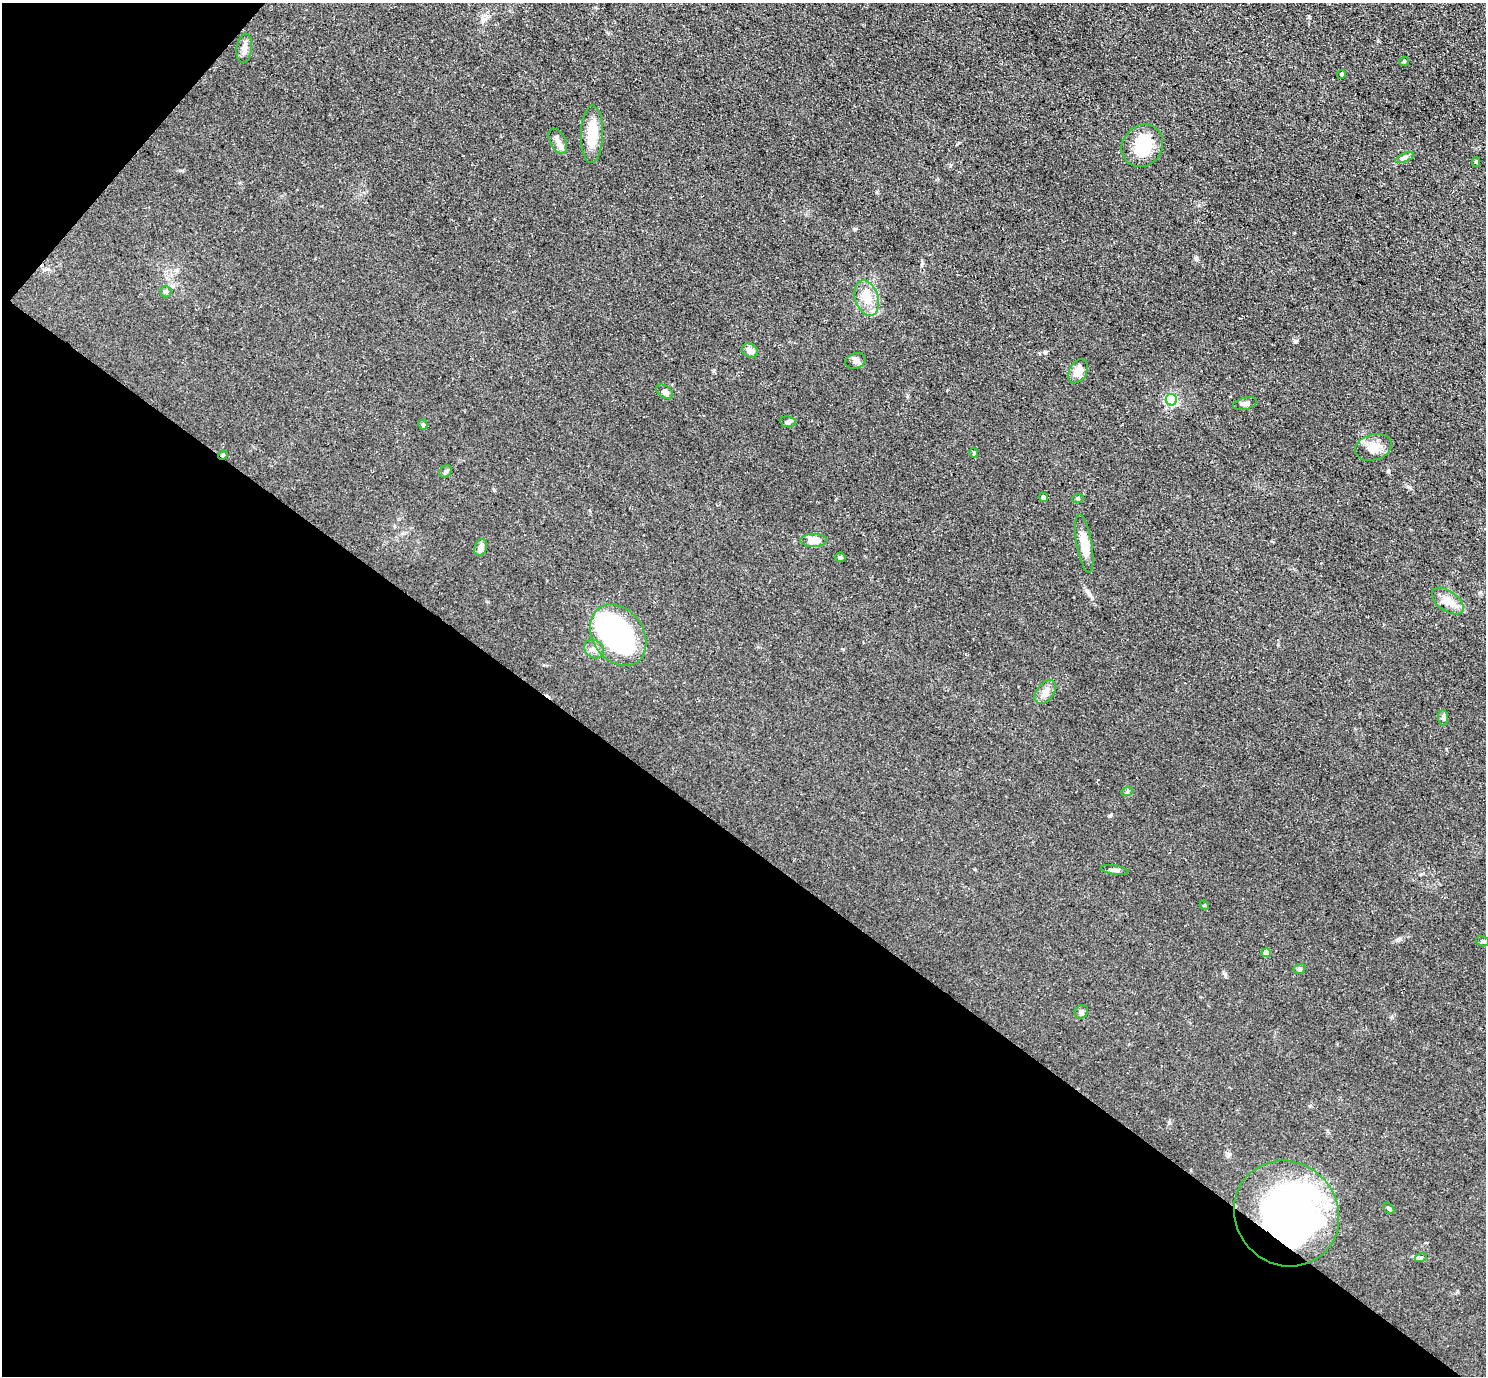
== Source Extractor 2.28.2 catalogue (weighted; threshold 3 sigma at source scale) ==
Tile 9 of 4 x 4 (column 1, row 3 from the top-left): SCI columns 2-1485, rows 1528-2901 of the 5939 x 5943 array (HDU 1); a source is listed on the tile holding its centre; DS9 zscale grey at full resolution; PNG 1488 x 1378 px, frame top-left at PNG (2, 3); each listed source drawn as its Kron ellipse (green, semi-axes under 4 px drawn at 4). Shown black and unused: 41% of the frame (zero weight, under 3 of 5 exposures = <1% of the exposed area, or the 3 px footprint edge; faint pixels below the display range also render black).
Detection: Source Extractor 2.28.2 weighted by HDU 2 'WHT'; one run over the whole footprint, this tile lists its part. Background 0.0727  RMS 0.0089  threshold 0.0403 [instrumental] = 3 sigma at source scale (4.5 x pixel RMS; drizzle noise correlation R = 1.50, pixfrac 1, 0.05/0.05 arcsec/px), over >= 5 px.
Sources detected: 46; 3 inside a brighter object's white glare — neither listed nor drawn; the other 43 listed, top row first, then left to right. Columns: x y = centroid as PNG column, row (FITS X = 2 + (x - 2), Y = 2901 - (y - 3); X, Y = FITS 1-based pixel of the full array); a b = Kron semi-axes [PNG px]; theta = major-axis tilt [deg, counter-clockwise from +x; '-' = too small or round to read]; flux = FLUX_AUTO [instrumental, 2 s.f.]
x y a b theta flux
244 48 15 7 83 5.3
1404 61 5 4 - 1.1
1342 74 5 4 - 1.4
592 134 29 11 89 21
558 141 13 7 -63 5.3
1142 146 22 20 50 30
1405 158 10 3 21 2.1
1476 162 5 4 - 1.3
166 292 6 5 - 2
867 298 18 11 -73 13
750 351 8 6 -34 5.8
855 361 10 7 20 3.4
1078 371 13 8 60 8
665 392 9 6 -34 3.4
1171 400 6 5 - 110
1245 404 12 6 15 3
788 422 8 5 -8 2
423 425 5 4 - 1.6
1373 447 19 13 16 11
974 453 5 3 - 0.84
223 455 5 3 - 0.83
446 472 7 5 45 1.8
1043 497 5 4 - 1.5
1078 498 5 3 - 0.97
814 540 13 6 1 13
1084 543 29 7 -80 15
481 547 9 6 72 5.3
840 557 5 5 - 1.3
1448 601 18 10 -36 12
618 635 33 25 -55 170
594 649 10 8 -37 4.2
1045 692 13 8 53 5.5
1443 718 7 5 -87 2.3
1127 792 6 4 20 1.3
1115 870 14 4 -8 2.8
1204 905 5 4 - 0.82
1482 941 7 5 -15 1.7
1266 953 4 4 - 12
1299 969 6 4 18 1.6
1081 1012 7 6 - 2.1
1389 1208 6 4 -50 1.6
1287 1213 54 51 -48 350
1421 1257 6 4 20 1.2
Overlapping masked pixels (flux is a lower limit): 2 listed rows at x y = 223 455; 1287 1213
Unlisted compact peaks at least as high as the median listed source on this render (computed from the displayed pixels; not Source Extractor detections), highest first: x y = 1296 341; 1196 259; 1045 352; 1110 816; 1169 1123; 1409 487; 1225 974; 855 229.